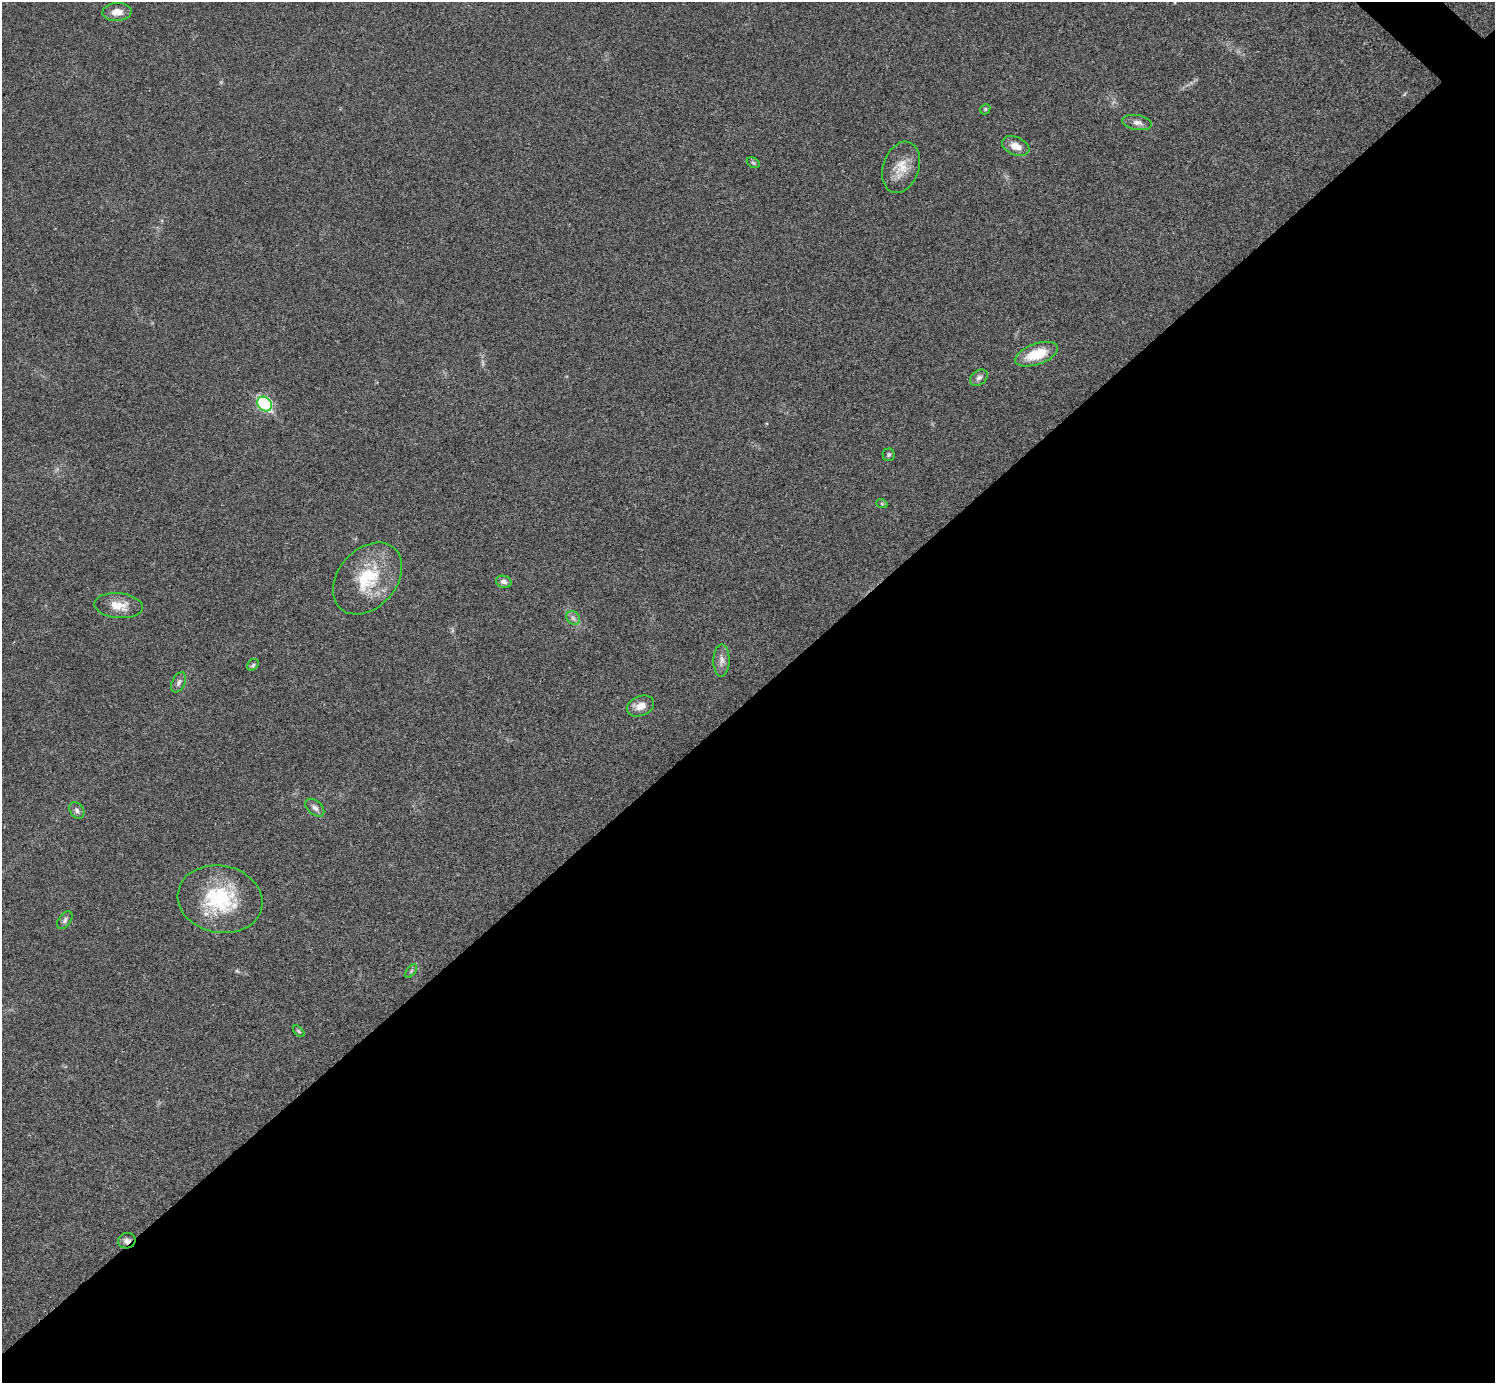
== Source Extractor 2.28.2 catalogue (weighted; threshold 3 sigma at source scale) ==
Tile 15 of 4 x 4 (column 3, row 4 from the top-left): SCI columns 2994-4486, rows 301-1681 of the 5983 x 5983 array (HDU 1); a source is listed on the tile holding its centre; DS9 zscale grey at full resolution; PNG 1497 x 1385 px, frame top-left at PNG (2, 2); each listed source drawn as its Kron ellipse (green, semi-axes under 4 px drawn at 4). Shown black and unused: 50% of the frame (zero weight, under 3 of 4 exposures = <1% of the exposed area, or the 3 px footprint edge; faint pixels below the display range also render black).
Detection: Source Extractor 2.28.2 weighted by HDU 2 'WHT'; one run over the whole footprint, this tile lists its part. Background 0.0194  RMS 0.004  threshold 0.0179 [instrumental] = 3 sigma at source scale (4.5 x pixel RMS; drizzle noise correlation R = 1.50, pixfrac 1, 0.05/0.05 arcsec/px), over >= 5 px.
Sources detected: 26; all 26 listed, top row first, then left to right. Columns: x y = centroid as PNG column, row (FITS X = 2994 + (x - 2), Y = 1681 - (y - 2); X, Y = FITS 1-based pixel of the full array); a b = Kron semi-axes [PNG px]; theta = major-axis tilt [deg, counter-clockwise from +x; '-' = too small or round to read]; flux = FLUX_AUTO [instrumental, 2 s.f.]
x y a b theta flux
117 12 14 9 3 4
985 109 5 4 - 0.53
1137 123 15 7 -9 2.3
1016 146 14 9 -23 3.9
753 163 7 5 -30 0.6
901 167 26 18 71 7.5
1036 354 22 10 19 12
979 378 10 7 37 1.6
265 404 8 6 -44 48
889 455 6 6 - 0.76
882 504 6 3 -19 0.47
367 578 40 29 49 22
504 582 8 6 -16 1.6
119 606 24 12 -5 6.3
573 618 7 6 - 1.3
721 660 16 8 89 2.5
253 665 6 5 - 0.71
179 682 10 6 64 1.4
640 706 14 9 24 3.8
315 808 11 7 -41 1.6
77 810 9 6 -53 1.3
220 899 43 33 -11 32
65 920 10 6 54 1.2
411 971 8 4 53 0.63
299 1031 7 4 -45 0.55
127 1241 9 7 14 1.9
Overlapping masked pixels (flux is a lower limit): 1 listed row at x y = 127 1241